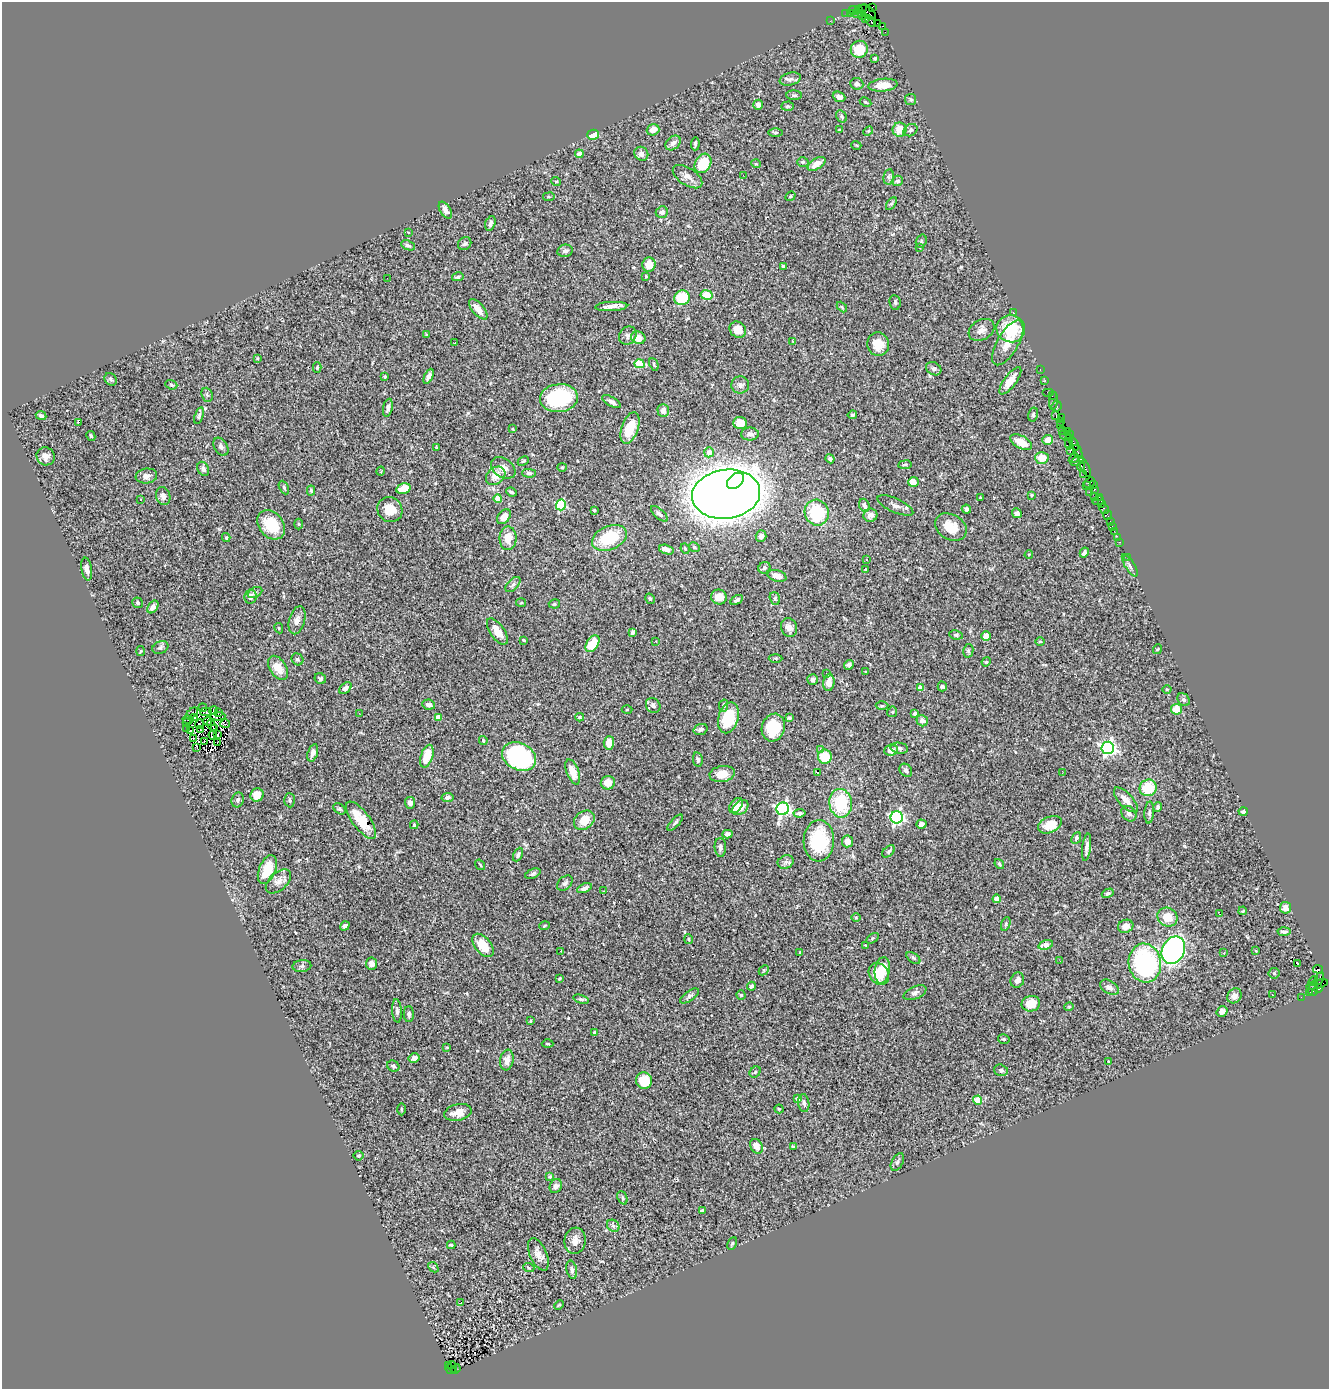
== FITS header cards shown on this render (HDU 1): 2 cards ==
NAXIS1  =                 1327
NAXIS2  =                 1387

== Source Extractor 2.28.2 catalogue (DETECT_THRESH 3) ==
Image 1327 x 1387 px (HDU 1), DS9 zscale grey, 1 PNG px = 1 image px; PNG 1331 x 1391 px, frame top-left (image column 1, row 1387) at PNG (2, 2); each listed source drawn as its Kron ellipse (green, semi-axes under 4 px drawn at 4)
Background 1.23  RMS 0.057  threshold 0.17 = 3 sigma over >= 5 px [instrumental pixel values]
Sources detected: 446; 7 with non-positive FLUX_AUTO (blend fragments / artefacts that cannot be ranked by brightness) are neither listed nor drawn; the other 439 listed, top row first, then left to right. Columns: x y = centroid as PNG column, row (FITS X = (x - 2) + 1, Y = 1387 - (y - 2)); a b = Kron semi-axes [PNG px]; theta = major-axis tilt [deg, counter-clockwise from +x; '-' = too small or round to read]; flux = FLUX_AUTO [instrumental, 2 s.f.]
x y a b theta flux
872 8 3 2 - 16
862 9 3 2 - 66
854 10 5 4 - 120
858 10 3 2 - 62
868 12 10 5 -43 250
846 13 2 2 - 12
857 13 5 3 - 110
850 14 3 3 - 110
862 15 4 3 - 160
866 18 3 3 - 160
830 21 2 2 - 24
871 21 6 3 -50 170
877 23 3 2 - 91
883 26 3 3 - 130
885 32 2 2 - 15
859 49 9 8 - 100
875 58 4 3 - 6.1
790 79 11 6 13 14
857 84 6 6 - 14
883 85 14 6 6 60
794 95 8 4 -1 7.3
839 97 6 5 - 13
911 99 5 5 - 7.1
865 102 6 3 -27 4.3
758 105 5 4 - 17
788 106 6 4 2 6
841 116 6 5 - 9.1
653 130 6 5 - 38
839 130 3 3 - 3.7
900 130 7 7 - 56
910 130 7 5 32 9.8
868 131 5 4 - 3.6
776 132 7 3 0 5
593 135 6 5 - 62
673 143 8 6 42 17
695 144 6 3 86 6.7
856 145 5 3 - 3
579 154 4 4 - 17
641 154 7 6 - 21
803 162 6 5 - 5.8
703 163 10 8 62 110
756 164 5 3 - 3.1
817 164 10 5 32 34
743 175 2 2 - 17
688 177 17 8 -33 28
889 177 7 5 83 8.4
556 181 5 3 - 3.6
897 181 6 5 - 9.3
791 196 5 4 - 4.6
549 197 6 3 8 4.1
891 204 7 4 57 7.4
445 210 9 5 -58 20
662 212 6 5 - 13
490 223 8 5 73 15
408 232 3 2 - 2.4
921 241 7 5 70 5.8
465 244 7 6 - 9.2
408 245 7 4 -22 8.5
920 247 4 4 - 3
565 251 7 6 - 11
649 265 7 6 - 50
783 267 4 3 - 11
458 277 6 4 14 8.3
646 277 4 3 - 3.7
387 278 2 2 - 2.6
706 295 6 5 - 73
682 298 8 7 - 140
895 302 7 5 -83 8.4
611 307 16 4 3 25
842 307 6 3 -47 4.6
478 309 12 6 -50 35
1013 312 2 2 - 75
1011 329 14 13 - 140
738 330 9 7 -42 58
982 330 14 10 31 26
427 335 4 3 - 4
628 336 9 8 - 13
638 338 7 6 - 44
793 341 4 3 - 5.1
455 343 3 2 - 2.3
1008 343 25 10 60 60
878 344 12 11 - 54
257 358 3 2 - 3
639 364 5 4 - 120
654 364 7 4 -66 6.3
317 367 5 4 - 3.7
934 369 8 6 -32 11
1040 370 3 2 - 41
429 376 8 3 65 15
385 377 3 3 - 3.5
111 379 7 5 -46 7.1
1010 381 16 6 53 45
1045 381 3 2 - 53
171 385 6 4 -21 5
740 385 9 8 - 16
1048 392 6 2 0 160
207 395 7 5 -68 7.9
1052 396 3 2 - 57
559 398 19 14 6 310
1053 401 9 3 83 58
611 402 10 4 -29 13
1057 406 5 4 - 160
388 408 9 4 77 18
663 410 6 5 - 18
199 415 9 4 73 8.3
852 415 5 3 - 5.5
1033 415 7 5 77 6.2
41 416 5 4 - 10
1056 416 4 2 - 89
1062 418 4 2 - 63
1061 421 3 2 - 70
79 422 2 2 - 30
740 423 7 6 - 44
1060 425 2 2 - 71
630 428 16 8 71 100
513 429 4 2 - 2.2
1063 430 2 2 - 27
1067 431 4 3 - 52
750 434 9 6 1 14
1070 435 4 3 - 84
91 436 5 3 - 4.2
1065 436 6 3 -42 430
1048 440 5 5 - 29
1021 442 12 6 -29 63
1069 442 8 3 89 290
1074 444 6 3 -62 130
221 447 10 6 -58 12
436 447 4 2 - 2.6
1070 451 3 2 - 39
709 452 5 4 - 25
1078 452 7 3 -68 240
46 456 9 9 - 23
1042 458 7 6 - 56
1074 458 5 3 - 170
830 459 5 4 - 11
523 461 6 3 26 4.2
1077 461 7 4 23 290
905 465 6 3 9 4.6
1081 466 5 3 - 190
562 467 4 4 - 3.9
1085 467 10 3 -66 250
503 468 13 9 -34 30
203 469 7 5 -64 16
381 471 5 3 - 2.6
529 473 7 4 -2 9.7
1084 474 2 2 - 60
146 476 11 7 7 19
496 476 10 8 40 40
735 481 10 6 41 510
913 482 5 5 - 50
1090 482 6 3 42 140
1093 484 3 2 - 65
1086 486 3 2 - 110
284 487 7 4 -64 5.9
404 489 7 5 15 67
1094 489 3 3 - 110
311 490 5 4 - 6.8
511 492 5 3 - 6
1089 492 2 2 - 120
726 494 34 24 7 11000
1032 495 4 4 - 4.3
163 496 9 7 -73 18
1095 496 2 2 - 56
1099 497 2 2 - 61
980 498 3 3 - 3.1
498 499 4 4 - 43
140 500 3 2 - 5.6
1098 500 6 3 20 110
1102 504 3 3 - 90
561 505 5 5 - 280
864 505 7 5 -70 13
895 505 19 7 -24 19
966 509 5 4 - 13
1104 509 5 3 - 120
390 510 13 12 - 65
594 510 3 3 - 8.5
817 513 13 12 - 200
1017 513 5 4 - 11
659 514 10 5 -42 11
870 515 7 6 - 21
1108 515 5 2 - 27
504 517 8 5 52 23
1110 521 3 2 - 62
299 524 5 3 - 3.8
271 525 16 12 -51 120
1112 526 2 2 - 13
951 527 17 12 -31 76
1114 531 2 2 - 28
761 536 6 5 - 18
226 537 4 4 - 4.6
508 538 11 8 89 49
609 538 18 11 24 180
1118 538 3 2 - 6.8
1119 542 3 2 - 5.7
694 547 6 4 -28 5.4
685 549 5 3 - 4.5
666 550 7 4 -18 20
1084 553 5 3 - 8.8
1029 554 4 2 - 3.1
1127 557 2 2 - 16
866 559 3 3 - 8
1130 565 13 4 -58 13
764 568 6 5 - 11
87 569 11 5 -81 19
865 569 3 2 - 3.4
777 576 9 5 -15 30
513 584 9 5 46 11
255 592 8 5 29 7.7
251 597 7 6 - 17
719 597 8 7 - 48
775 598 6 5 - 6.6
650 599 5 4 - 6.7
737 600 7 4 31 10
138 603 5 5 - 6.7
521 603 5 3 - 3.7
554 604 5 4 - 6.4
153 607 7 5 54 18
297 620 14 8 75 23
279 628 5 4 - 4.3
789 628 10 8 -67 28
497 632 15 7 -55 48
633 632 4 4 - 11
956 635 7 4 -8 6
986 636 5 5 - 36
524 640 3 2 - 3.6
656 641 2 2 - 1.9
1040 642 4 3 - 4
593 644 9 5 56 98
160 647 8 6 24 8.3
1158 649 5 3 - 3.3
140 651 5 3 - 3.6
968 651 7 5 79 7.7
776 658 7 4 -1 5.2
297 659 6 5 - 7.9
986 662 5 4 - 3.6
849 665 5 4 - 9.9
278 668 13 8 -59 60
866 672 3 2 - 3
827 674 3 3 - 4.3
320 679 6 5 - 8.4
813 680 5 5 - 9
829 683 8 5 83 29
942 686 5 4 - 5.7
345 688 7 4 42 15
920 688 4 4 - 36
1167 689 4 3 - 3.4
1184 700 7 5 -43 11
429 704 6 5 - 18
653 705 8 6 -52 14
724 705 6 4 77 8.4
882 706 6 4 1 4.9
203 708 4 2 - 3.6
1177 709 5 5 - 73
627 710 5 3 - 3.4
213 711 4 3 - 9.3
206 712 6 3 -1 5.6
218 712 3 2 - 2.9
892 712 5 5 - 4.4
192 713 7 2 43 1.6
359 713 3 2 - 3.8
915 713 4 4 - 8.3
218 716 8 3 2 2.6
195 717 3 2 - 3.8
438 717 4 4 - 54
580 717 4 4 - 5
728 718 16 10 74 140
789 718 3 3 - 5.6
188 720 5 2 - 4.8
208 721 4 3 - 0.97
922 721 6 5 - 18
187 723 3 2 - 5.1
199 724 4 3 - 4
225 724 5 2 - 7.5
212 725 6 2 -57 1.7
187 728 3 2 - 2.6
773 728 14 11 71 160
215 729 3 2 - 2
700 729 7 5 18 13
201 730 3 2 - 2.5
191 731 3 2 - 2.7
213 735 4 2 - 2
218 735 4 3 - 10
194 738 4 2 - 3.7
483 740 4 3 - 5
204 742 2 2 - 2.6
217 742 2 2 - 4.6
609 743 7 5 86 44
197 747 2 2 - 58
899 748 9 5 -10 9
1108 748 6 6 - 1100
820 749 4 3 - 6.7
891 750 7 5 10 24
313 753 9 5 72 19
427 756 12 6 72 78
519 756 18 13 -26 620
825 757 7 7 - 86
698 760 7 4 -79 9.3
906 770 7 5 -49 10
573 772 13 6 -68 59
817 773 3 2 - 3.1
1062 773 3 3 - 4.3
722 774 13 8 9 53
608 783 7 6 - 46
1148 788 8 8 - 120
257 795 7 6 - 50
448 797 6 4 10 9.5
238 800 7 6 - 10
290 800 7 5 -85 8.8
1126 800 16 7 -47 37
410 803 6 5 - 18
841 803 14 11 -81 190
736 806 9 5 52 36
1158 807 5 3 - 7.7
740 808 9 6 40 38
339 809 7 4 -38 6.6
783 809 6 6 - 1000
1243 811 4 4 - 10
800 813 6 4 7 7.7
1149 813 11 5 86 10
1129 814 8 7 - 16
897 817 6 6 - 830
361 820 22 8 -53 83
584 820 11 8 38 62
675 823 10 4 47 8.2
921 824 5 4 - 14
414 825 4 3 - 4.5
1050 825 12 8 24 77
728 834 5 4 - 14
1076 838 6 4 66 7.6
819 841 21 15 88 230
847 841 6 5 - 20
720 847 9 5 -89 10
1087 847 14 4 83 19
889 851 7 4 44 7.6
518 855 7 4 64 9
786 862 8 6 21 12
999 864 5 4 - 6.6
480 865 6 2 -56 3.8
267 870 15 8 68 99
533 874 8 4 24 8.4
278 881 15 9 42 26
565 883 9 6 44 10
584 888 8 4 22 19
604 891 2 2 - 2.2
1108 893 6 4 27 7.6
997 899 4 4 - 46
1285 908 6 5 - 23
1243 911 4 3 - 3.8
1219 914 4 2 - 3.6
856 917 5 3 - 3.6
1167 917 10 9 - 70
1006 924 7 4 70 5.9
345 926 5 4 - 11
545 926 5 3 - 4.3
1126 926 8 6 19 31
1284 932 6 4 4 11
873 938 7 4 32 5.8
688 939 5 3 - 4.3
483 945 13 8 -50 89
865 945 4 4 - 3
1046 945 7 4 17 42
1173 950 14 11 63 970
561 951 3 2 - 4.7
1256 951 4 3 - 2.9
800 952 3 3 - 3.1
1224 953 3 2 - 6.1
913 958 8 4 -37 7.9
1060 961 3 2 - 3
1145 963 19 16 -81 490
1297 963 4 2 - 5
371 964 6 5 - 19
302 966 9 6 9 10
1318 969 5 4 - 330
764 970 6 4 44 4.9
882 970 13 7 80 90
1274 973 5 5 - 5.9
879 974 11 9 -55 72
560 979 4 3 - 3.9
1319 979 7 4 67 450
1017 980 8 6 64 18
1313 981 5 2 - 92
1317 984 11 4 15 450
751 986 4 3 - 9.4
1109 987 10 6 -32 16
1318 988 4 3 - 250
1313 990 6 5 - 160
915 993 12 6 23 15
1310 993 3 3 - 59
741 995 4 4 - 5.2
1272 995 2 2 - 2.5
690 996 11 5 36 9.5
1234 996 8 6 51 20
1301 997 2 2 - 18
581 999 8 4 -17 7.4
1031 1004 9 7 10 64
1069 1007 4 4 - 3.8
397 1011 12 5 -86 11
1222 1012 6 5 - 18
409 1014 8 5 -89 9.8
530 1021 3 2 - 3.7
594 1033 4 3 - 6.2
1004 1039 6 4 -13 6.8
548 1044 6 3 -2 3.6
447 1047 4 3 - 3.3
414 1058 5 4 - 19
507 1060 10 6 81 24
1108 1061 3 3 - 3.5
393 1066 6 5 - 9.9
1001 1070 7 5 -17 10
755 1072 6 5 - 5.6
644 1081 8 8 - 94
797 1099 4 4 - 19
978 1100 4 4 - 66
804 1103 9 5 -82 13
401 1109 6 3 -89 4.6
779 1109 4 4 - 4.6
458 1112 14 8 12 40
757 1146 8 6 -61 31
794 1147 4 3 - 4.8
359 1156 5 4 - 6.4
897 1162 9 5 60 10
550 1177 4 3 - 3.8
556 1186 7 6 - 13
622 1198 7 4 -68 8.3
702 1211 4 3 - 15
613 1226 7 5 -44 9.3
575 1241 13 10 83 31
732 1243 7 4 62 5.2
451 1245 4 3 - 4.9
538 1254 17 8 -66 31
433 1267 6 4 -44 4.4
529 1268 5 3 - 3.8
572 1270 9 5 -76 11
461 1303 3 3 - 3.6
559 1305 5 3 - 3.7
448 1366 3 3 - 52
452 1367 6 3 -71 150
450 1369 5 3 - 180
456 1369 5 2 - 130
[7 non-positive-flux detections neither listed nor drawn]